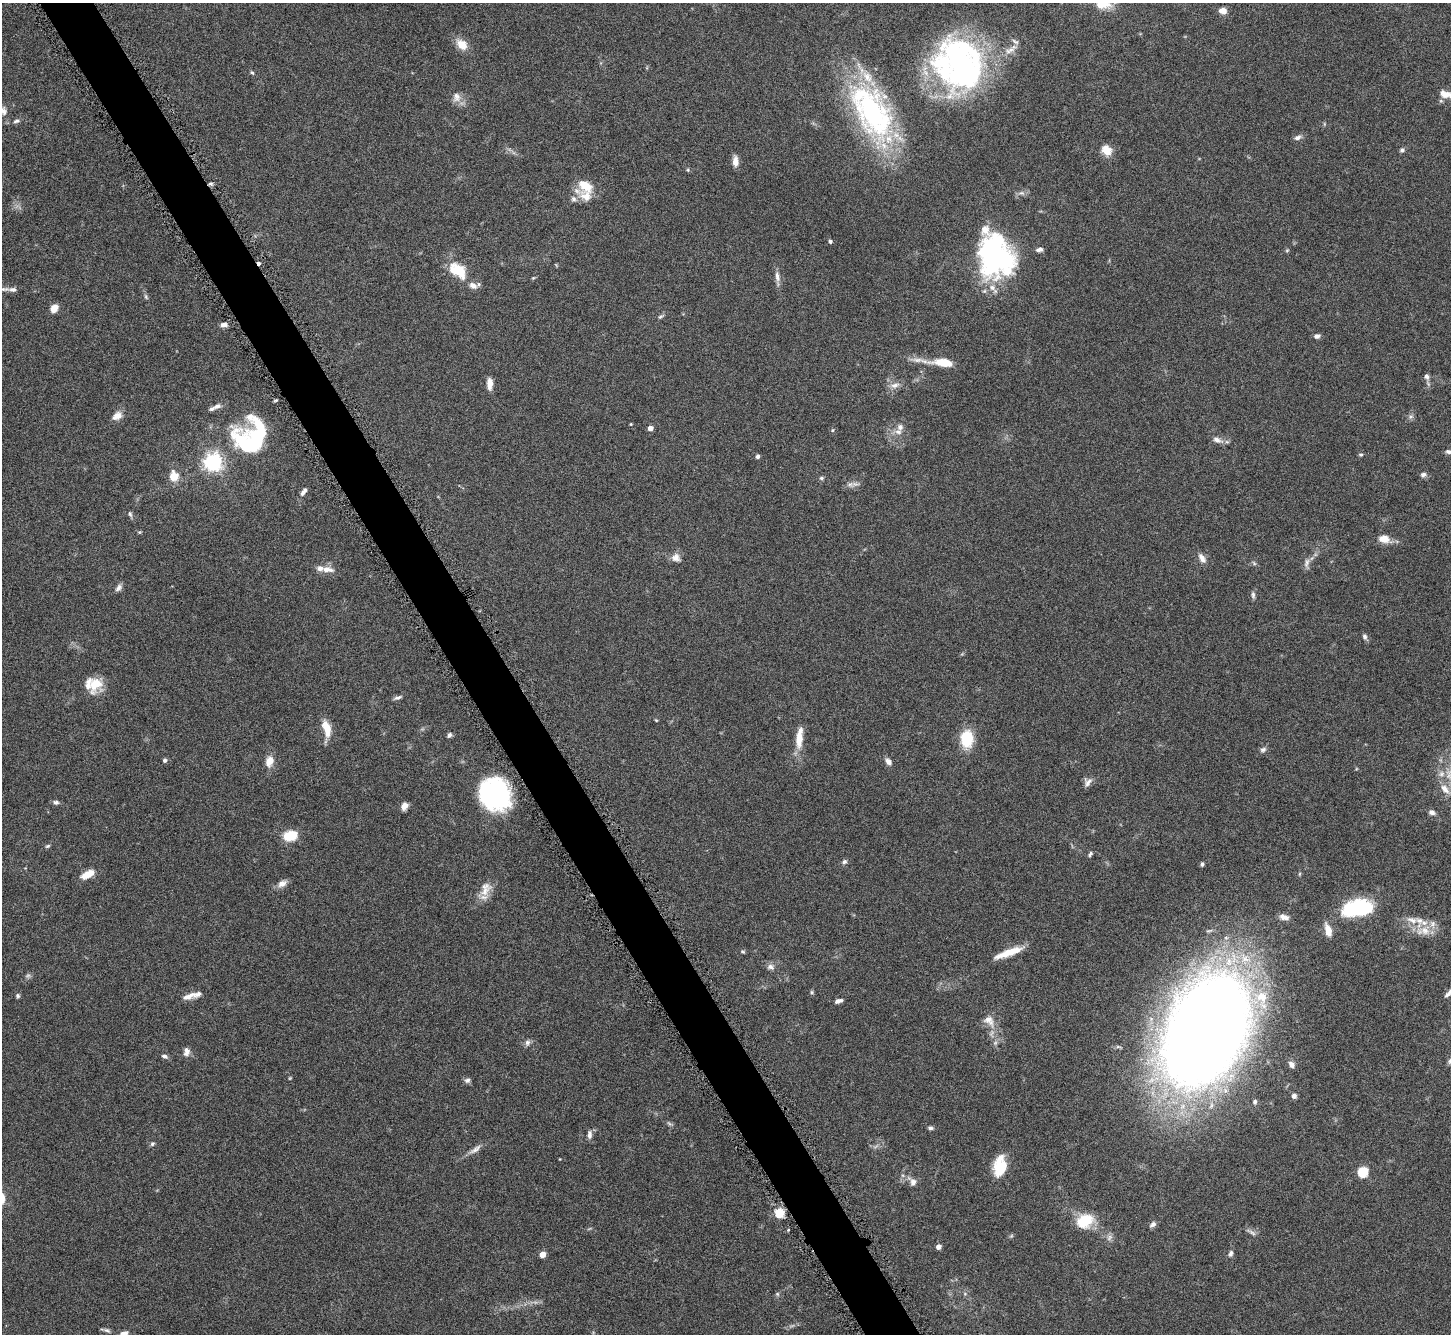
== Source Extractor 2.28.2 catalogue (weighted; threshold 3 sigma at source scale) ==
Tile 11 of 4 x 4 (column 3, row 3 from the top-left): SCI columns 2905-4353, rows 1502-2833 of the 5811 x 5803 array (HDU 1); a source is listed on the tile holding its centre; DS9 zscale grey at full resolution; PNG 1453 x 1336 px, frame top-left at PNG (2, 3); no overlay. Shown black and unused: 4% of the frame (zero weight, under 4 of 8 exposures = <1% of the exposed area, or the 3 px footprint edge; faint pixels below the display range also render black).
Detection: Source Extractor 2.28.2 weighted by HDU 2 'WHT'; one run over the whole footprint, this tile lists its part. Background 0.0874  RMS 0.005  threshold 0.0206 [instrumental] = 3 sigma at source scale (4.09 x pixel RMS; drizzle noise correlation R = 1.36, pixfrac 0.8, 0.05/0.05 arcsec/px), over >= 5 px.
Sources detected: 153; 2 too faint to see at this stretch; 4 inside a brighter object's white glare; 1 cosmic-ray / hot-pixel residue — not listed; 15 inside a brighter listed object's ellipse — not listed separately; the other 131 listed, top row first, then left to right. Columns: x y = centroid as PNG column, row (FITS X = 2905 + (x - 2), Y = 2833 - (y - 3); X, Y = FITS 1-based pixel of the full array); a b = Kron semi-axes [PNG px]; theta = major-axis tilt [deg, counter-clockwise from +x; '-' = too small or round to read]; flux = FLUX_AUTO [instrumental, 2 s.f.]
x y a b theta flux
1102 4 19 13 0 9.7
1222 11 8 6 -3 3.5
462 44 16 11 -43 5.4
1011 49 22 7 34 4.1
959 64 55 48 -59 140
252 72 6 4 -51 0.64
1447 94 19 8 -15 4.7
457 97 14 10 -89 3.3
873 113 72 41 -62 85
16 121 9 5 16 1.2
1297 138 10 6 21 1.6
1106 150 14 11 -56 5
1402 150 6 5 - 1.1
735 161 10 6 90 3.7
688 170 5 4 - 0.55
211 183 7 3 0 0.89
586 186 16 12 -14 10
573 199 8 7 - 1.6
830 241 4 4 - 1.1
1039 249 8 5 8 1.5
1287 250 6 4 2 0.51
994 255 45 33 -72 86
459 272 30 16 -34 13
777 276 15 6 -79 2.5
533 278 6 3 18 0.46
13 289 12 7 0 2
146 297 7 4 -54 0.71
54 308 8 7 - 4.5
660 317 7 4 29 0.83
224 325 8 6 14 1.8
1317 336 7 5 14 1.5
940 362 41 8 -6 11
1427 377 8 6 -64 1.4
490 384 13 6 89 3.5
895 385 13 7 18 2.7
217 406 12 7 24 2.1
117 416 12 8 34 3.5
1411 417 7 5 29 1.1
631 424 3 3 - 0.36
900 427 11 8 74 2.9
650 428 4 4 - 3.2
832 430 5 4 - 0.52
1217 440 15 7 -18 2.6
251 445 42 23 -34 37
1448 452 6 5 - 1.2
1361 455 6 4 -14 0.65
758 456 4 4 - 1.1
213 462 6 6 - 210
1423 474 7 6 - 1.3
174 476 5 5 - 17
821 478 6 5 - 0.81
850 484 7 6 - 1.5
303 492 12 5 55 1.8
130 514 8 5 -69 0.95
1384 539 12 8 -11 5.6
676 558 12 11 - 2.9
1202 558 14 7 -58 2.6
1254 563 7 4 -46 0.73
1307 563 14 6 75 2
327 569 16 8 -5 4
118 588 11 6 51 1.6
1253 595 9 5 -85 1.2
1365 636 7 5 -62 1.2
95 684 18 13 64 9.9
398 697 10 5 15 1.2
656 720 4 3 - 0.44
326 728 19 8 -74 7.3
449 735 7 5 61 1
799 738 29 8 84 7.6
967 739 19 13 89 15
1263 750 9 6 19 1.3
165 760 5 4 - 1.1
269 761 12 9 76 4.7
888 761 8 6 -46 2.2
1088 782 13 7 53 2.1
1445 789 16 8 -45 4.4
495 794 31 27 -57 61
56 802 8 5 -8 1.1
404 806 8 6 65 2.9
1432 812 7 6 - 1.8
291 835 15 9 15 11
48 846 7 4 27 0.68
1090 854 7 4 55 0.85
844 862 7 6 - 1.2
1202 864 5 4 - 0.86
87 874 12 6 28 7.6
282 883 11 8 23 2.9
486 889 22 14 68 6
1361 907 24 20 -3 27
1284 917 13 7 -17 2.3
1412 920 28 11 -31 7.6
1432 924 9 8 - 2.4
1328 930 13 7 -73 5.2
743 952 6 4 -17 0.6
1009 952 32 7 20 9.6
770 967 10 7 -15 2
812 992 6 4 -90 0.62
1447 995 6 4 67 0.75
18 996 6 5 - 0.79
189 996 19 7 18 3.5
1261 997 21 17 -44 14
838 1001 9 5 16 1.7
989 1020 18 12 -46 4.9
1206 1030 74 46 65 1400
527 1042 8 7 - 1.5
187 1051 10 7 83 2.5
164 1056 8 5 -20 1.2
1291 1064 9 6 -54 1.8
467 1080 7 6 - 1.3
1294 1096 6 6 - 1.5
1255 1102 6 5 - 1.1
669 1124 8 3 -19 0.83
931 1128 7 5 0 0.98
589 1135 11 6 89 1.8
152 1144 6 5 - 0.87
475 1149 21 6 35 2.8
1000 1167 21 15 76 11
1363 1172 6 5 - 29
913 1182 9 7 71 2.2
779 1213 8 8 - 8.4
1085 1221 19 14 24 14
1153 1224 9 6 33 1.5
1252 1233 11 5 -36 1.5
1011 1236 6 4 44 0.59
1109 1237 10 6 53 1.5
938 1247 4 4 - 2.7
1231 1253 9 6 76 1.4
542 1255 5 4 - 6.2
777 1294 6 5 - 0.69
107 1330 9 5 -20 1.1
124 1334 5 5 - 11
Overlapping masked pixels (flux is a lower limit): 1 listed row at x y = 211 183
Isophote crosses this tile's border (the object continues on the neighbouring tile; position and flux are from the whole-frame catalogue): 4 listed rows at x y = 1102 4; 1447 94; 13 289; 124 1334